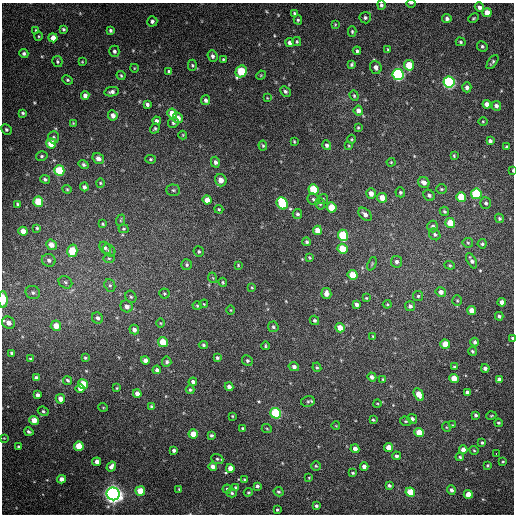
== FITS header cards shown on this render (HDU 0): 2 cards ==
NAXIS1  =                  512 / Axis length
NAXIS2  =                  512 / Axis length

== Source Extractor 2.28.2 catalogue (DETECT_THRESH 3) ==
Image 512 x 512 px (HDU 0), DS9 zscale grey, 1 PNG px = 1 image px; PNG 516 x 516 px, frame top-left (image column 1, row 512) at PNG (2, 3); each listed source drawn as its Kron ellipse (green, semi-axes under 4 px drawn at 4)
Background 419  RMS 20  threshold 60.7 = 3 sigma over >= 5 px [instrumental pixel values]
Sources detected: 273; all 273 listed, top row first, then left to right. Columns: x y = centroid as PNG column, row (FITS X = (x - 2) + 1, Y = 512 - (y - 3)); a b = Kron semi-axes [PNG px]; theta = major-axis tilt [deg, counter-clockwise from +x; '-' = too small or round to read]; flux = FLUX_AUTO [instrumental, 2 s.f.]
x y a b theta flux
411 3 5 3 - 1400
381 5 5 4 - 3000
479 7 5 4 - 4400
294 13 4 3 - 2100
487 13 5 4 - 16000
365 18 6 5 - 2900
473 18 5 3 - 1600
447 19 4 4 - 3900
298 20 4 4 - 2000
152 21 5 5 - 3200
335 24 3 3 - 1200
63 29 4 3 - 2100
36 30 4 4 - 1500
110 30 4 3 - 2400
352 32 5 4 - 1800
39 36 5 3 - 1300
53 38 4 4 - 11000
297 42 4 3 - 1700
461 42 5 4 - 2000
290 43 4 4 - 4600
482 46 5 5 - 2300
388 50 4 3 - 1600
114 51 5 5 - 2900
357 51 4 3 - 2200
24 53 4 4 - 2800
212 56 6 4 -67 3700
223 59 3 3 - 1400
57 62 5 5 - 2400
82 62 4 3 - 1100
492 62 8 3 54 2500
352 64 4 3 - 2100
192 65 6 4 90 2000
409 65 5 5 - 39000
376 67 7 5 -71 5500
134 68 4 3 - 1000
241 71 6 5 - 63000
169 72 4 3 - 2900
398 74 5 5 - 280000
121 75 5 3 - 1600
261 75 5 4 - 1300
68 80 5 4 - 1700
449 82 5 5 - 270000
467 87 5 4 - 4900
285 91 6 4 -45 3000
112 92 7 4 9 3900
85 95 4 4 - 5500
354 96 5 4 - 1900
267 98 4 4 - 990
206 100 5 4 - 3900
147 104 4 4 - 3500
487 104 4 4 - 7200
496 106 5 4 - 4200
358 111 5 4 - 5800
23 113 3 3 - 2100
172 114 5 4 - 18000
113 115 5 4 - 7600
178 118 5 5 - 11000
157 121 4 4 - 3700
483 121 5 3 - 1300
73 123 4 4 - 1200
173 123 5 5 - 2600
358 127 3 2 - 1200
6 129 5 5 - 2500
155 129 5 4 - 2200
183 135 4 4 - 1400
54 137 6 5 - 3000
352 139 4 3 - 1200
294 141 3 3 - 1200
490 141 4 4 - 3400
51 143 5 5 - 35000
327 145 5 4 - 3400
263 146 5 4 - 1800
349 146 4 2 - 1100
506 147 3 3 - 1600
42 156 6 4 15 2300
454 156 3 2 - 1300
98 158 6 5 - 6300
151 159 5 4 - 2100
215 162 5 4 - 4200
391 162 4 4 - 1300
84 165 5 4 - 2900
59 170 5 5 - 56000
513 170 3 2 - 1100
45 179 5 4 - 2800
221 180 6 5 - 11000
424 182 6 5 - 7100
100 183 4 4 - 1400
84 187 4 4 - 3400
67 189 4 4 - 1500
313 189 5 5 - 53000
441 189 5 4 - 1700
173 190 7 5 -1 2600
400 192 5 4 - 2200
371 193 5 4 - 6800
476 194 5 5 - 80000
429 195 6 5 - 3200
461 197 5 5 - 33000
382 198 5 4 - 13000
313 199 6 5 - 2700
323 199 5 5 - 1700
207 200 5 4 - 11000
38 202 5 5 - 46000
282 203 6 5 - 78000
486 203 5 5 - 2700
18 204 3 3 - 2000
320 204 6 4 -74 2200
331 207 5 5 - 22000
219 209 4 3 - 1500
444 211 5 4 - 1900
297 214 5 4 - 2400
365 214 8 5 -46 5400
499 218 5 4 - 2200
121 220 6 3 71 1500
450 223 5 5 - 24000
102 224 3 3 - 1500
433 226 6 5 - 3800
37 228 3 3 - 1600
123 229 5 4 - 1800
317 230 5 4 - 14000
23 231 4 4 - 10000
435 234 6 5 - 2800
343 235 6 5 - 82000
307 242 4 4 - 2900
468 243 5 5 - 1800
482 244 4 4 - 2200
51 245 5 5 - 11000
105 248 7 5 -52 2900
342 249 5 5 - 34000
109 250 7 5 -38 2900
72 251 6 5 - 36000
199 251 5 5 - 2200
109 258 6 4 -1 2000
309 258 4 3 - 1300
49 260 7 6 - 4800
472 261 8 4 -62 4300
397 262 6 5 - 3600
372 264 7 3 68 1600
187 265 5 5 - 2400
238 265 3 2 - 1100
450 265 5 4 - 1700
353 275 5 4 - 25000
213 278 5 3 - 1200
65 282 7 5 -33 3200
223 282 4 3 - 1400
110 285 6 5 - 2800
252 288 3 3 - 1300
441 292 5 4 - 6400
33 293 7 6 - 4000
164 294 5 5 - 1900
326 294 5 5 - 7200
418 296 5 5 - 2000
131 297 6 5 - 2400
366 298 4 4 - 1300
3 299 8 4 -90 26000
457 301 5 5 - 1900
502 302 4 4 - 6700
204 304 4 3 - 910
387 304 4 4 - 1400
356 305 4 3 - 4100
127 306 6 5 - 7400
197 306 4 4 - 1500
410 306 5 5 - 3600
230 310 4 3 - 1100
471 310 4 4 - 12000
499 316 4 3 - 2700
97 318 6 5 - 4200
314 320 5 4 - 2100
8 323 6 6 - 8500
160 323 4 3 - 1100
56 326 5 5 - 15000
273 327 5 5 - 2500
340 328 5 4 - 16000
134 330 5 4 - 5000
373 336 4 3 - 1400
512 338 3 3 - 1800
163 342 5 4 - 27000
475 342 4 4 - 3400
445 344 5 4 - 21000
203 345 5 4 - 2000
265 346 4 2 - 1500
472 351 4 4 - 2000
12 353 3 3 - 2000
85 358 4 4 - 1700
217 358 4 4 - 2200
30 359 4 3 - 1600
145 360 4 4 - 5900
247 360 5 5 - 2600
167 362 5 4 - 2700
294 367 5 4 - 4000
317 367 5 4 - 1700
454 367 4 3 - 1700
485 368 4 4 - 4200
157 370 4 4 - 3500
372 377 4 4 - 4500
36 378 4 3 - 3200
454 378 5 4 - 18000
383 379 4 3 - 1300
499 379 4 4 - 4700
67 380 4 4 - 2500
193 382 4 3 - 3900
83 384 5 4 - 27000
229 387 4 4 - 5300
117 388 3 3 - 1400
80 389 4 4 - 8700
190 390 4 3 - 2000
467 392 4 3 - 3100
137 393 4 4 - 8200
419 394 7 4 -59 16000
38 395 4 4 - 4400
60 399 5 4 - 9700
308 401 7 5 12 2500
377 403 4 3 - 930
151 406 4 3 - 2000
103 407 5 3 - 1100
43 411 5 4 - 2200
276 413 5 5 - 120000
476 415 3 3 - 2400
232 416 3 2 - 1100
491 416 5 3 - 1400
412 419 5 4 - 3800
34 420 5 4 - 15000
373 420 3 2 - 1600
406 421 6 4 -18 1800
498 423 4 3 - 1500
453 425 4 3 - 1000
336 426 4 2 - 1000
446 427 5 3 - 1100
243 428 3 3 - 2000
267 429 5 3 - 1300
29 432 5 3 - 2600
419 432 5 4 - 24000
193 434 4 4 - 17000
211 435 4 4 - 2700
4 438 4 3 - 990
482 443 4 3 - 2100
79 446 5 4 - 28000
19 447 3 3 - 2400
389 447 4 4 - 15000
355 449 4 4 - 6000
174 450 4 3 - 3500
463 450 4 4 - 9200
474 450 5 4 - 1500
496 453 3 2 - 2000
396 456 4 4 - 3600
460 457 4 4 - 2100
217 459 6 5 - 2200
97 462 4 4 - 8800
503 462 3 2 - 1200
488 465 3 3 - 1500
316 466 5 5 - 1800
111 467 5 4 - 5800
213 467 4 4 - 7400
364 467 4 4 - 6600
230 468 4 4 - 13000
353 473 4 3 - 1800
309 478 3 2 - 1000
61 479 4 4 - 7300
244 480 3 3 - 1800
389 485 4 3 - 3000
257 486 4 3 - 2900
236 488 4 4 - 3800
179 489 3 3 - 1100
227 489 4 4 - 1900
451 490 5 4 - 4000
140 491 5 4 - 28000
248 492 4 3 - 1300
279 492 5 4 - 2300
410 492 5 4 - 32000
232 493 5 4 - 2100
113 494 6 6 - 890000
468 494 4 4 - 16000
316 506 3 3 - 2400
277 510 3 3 - 1500
At the frame edge (FLAGS 8, measured only in part): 6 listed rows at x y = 411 3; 381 5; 513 170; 3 299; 8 323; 512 338